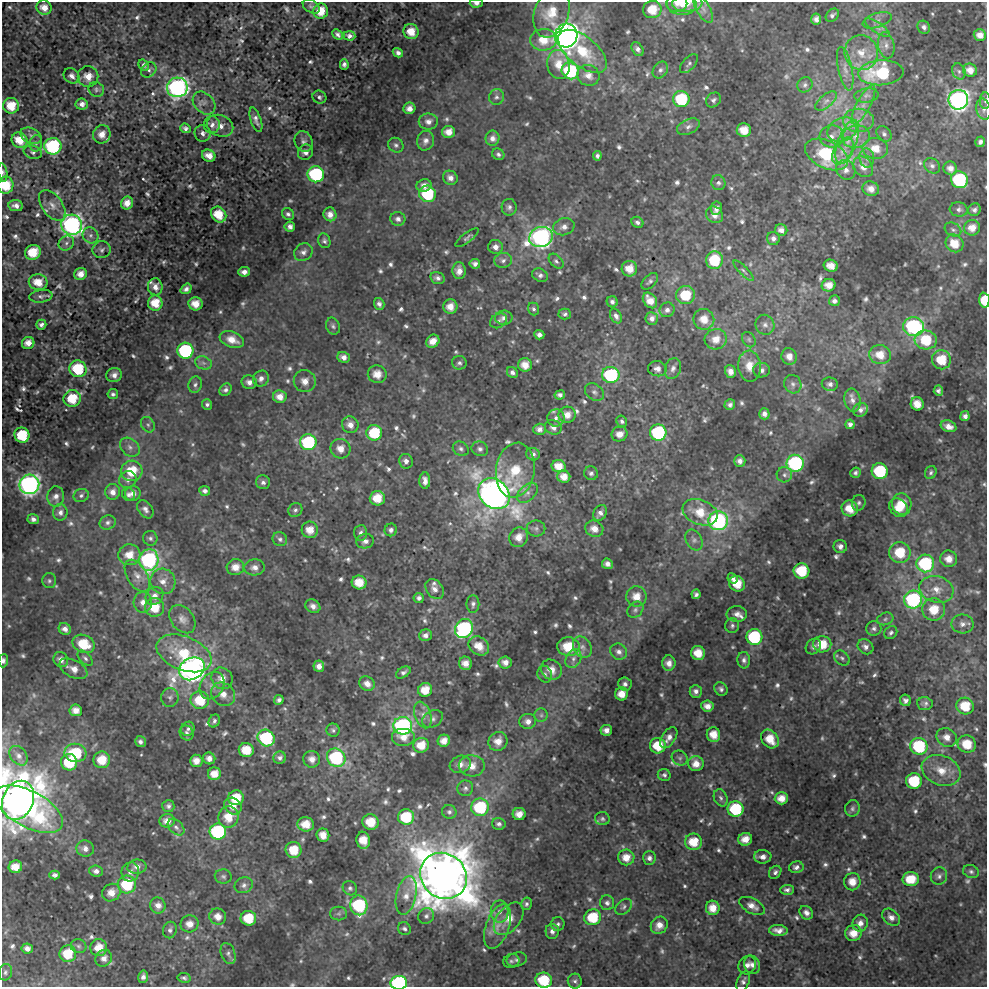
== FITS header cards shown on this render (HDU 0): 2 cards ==
NAXIS1  =                  985 / length of data axis 1
NAXIS2  =                  985 / length of data axis 2

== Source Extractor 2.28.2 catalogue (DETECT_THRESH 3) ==
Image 985 x 985 px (HDU 0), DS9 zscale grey, 1 PNG px = 1 image px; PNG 989 x 989 px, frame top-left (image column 1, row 985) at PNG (2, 2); each listed source drawn as its Kron ellipse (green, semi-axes under 4 px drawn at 4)
Background 4.78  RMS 0.67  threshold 2.02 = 3 sigma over >= 5 px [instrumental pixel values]
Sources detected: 830; of the 830, the 500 brightest by FLUX_AUTO listed and drawn (330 fainter detections omitted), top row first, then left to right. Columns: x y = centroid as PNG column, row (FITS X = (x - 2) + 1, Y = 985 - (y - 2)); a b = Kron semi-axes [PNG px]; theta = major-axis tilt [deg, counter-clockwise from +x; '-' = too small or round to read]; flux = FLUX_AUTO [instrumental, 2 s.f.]
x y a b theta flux
476 3 6 4 1 180
677 3 10 8 6 260
687 3 15 8 4 420
682 4 15 11 -3 480
311 6 9 6 -34 130
44 8 8 7 - 450
652 9 9 8 - 1000
703 9 15 6 -60 310
321 11 7 7 - 880
552 13 26 17 71 1100
832 15 7 5 43 140
816 19 5 5 - 240
877 20 15 7 18 280
924 27 7 6 - 170
877 28 15 5 -33 250
411 32 8 7 - 750
338 34 6 4 -43 160
566 35 12 11 - 40000
980 35 6 5 - 350
349 36 6 4 -4 170
543 40 13 11 5 870
886 45 13 8 -80 310
638 49 7 5 -54 160
583 51 29 14 -39 1900
398 53 5 4 - 180
861 53 17 16 - 1000
344 64 5 4 - 150
558 64 14 11 -81 840
689 64 11 6 49 140
144 65 6 5 - 130
845 69 22 7 -78 400
149 70 8 6 42 150
660 70 9 7 55 170
970 70 7 6 - 420
570 71 9 8 - 4300
959 71 8 6 -63 130
881 73 23 12 3 3800
588 75 11 10 - 450
71 76 8 7 - 270
88 76 10 10 - 540
805 85 8 7 - 150
177 87 10 10 - 17000
96 89 8 7 - 140
866 95 12 7 7 210
319 97 7 6 - 130
496 97 8 7 - 140
681 99 8 8 - 2700
713 100 8 6 46 140
958 100 10 9 - 19000
826 101 13 6 40 230
985 101 8 5 86 130
204 103 13 9 -47 310
82 104 6 5 - 230
863 105 22 7 62 500
11 106 8 7 - 980
409 108 6 5 - 300
984 109 11 7 -79 240
256 120 13 5 -71 240
858 120 15 11 -2 620
428 121 9 8 - 290
212 125 8 8 - 250
220 126 13 10 -23 480
688 127 12 7 24 230
185 128 5 4 - 150
744 130 7 7 - 710
842 130 15 11 25 690
448 132 6 6 - 460
203 133 8 8 - 200
102 134 9 8 - 410
884 134 9 6 -50 150
31 136 11 7 -25 200
832 136 12 11 - 410
856 137 14 11 13 600
492 138 7 7 - 250
19 140 8 7 - 830
426 141 10 8 75 260
303 142 11 8 -67 230
847 142 23 9 70 860
980 142 5 5 - 160
36 143 8 6 77 130
396 145 8 7 - 150
53 146 8 8 - 5800
875 149 13 10 -8 740
843 151 15 8 59 480
33 152 9 6 -16 160
306 152 8 7 - 250
498 154 6 5 - 140
827 154 23 13 -25 3800
209 156 7 6 - 450
597 156 5 4 - 140
867 158 9 7 -82 240
932 166 9 7 -40 170
863 167 11 9 -49 450
950 168 7 6 - 270
846 170 10 9 - 300
3 172 9 4 -81 140
316 174 8 8 - 4900
450 178 8 7 - 270
959 180 8 8 - 4600
718 183 7 7 - 150
6 185 8 7 - 1100
424 185 7 6 - 260
871 189 8 7 - 350
428 194 8 8 - 2700
127 203 6 6 - 400
52 205 17 10 -54 430
16 206 7 5 -7 270
509 207 8 7 - 170
716 208 7 5 82 230
959 209 9 7 -6 160
974 210 6 6 - 140
219 214 8 7 - 980
288 214 6 5 - 150
330 214 7 6 - 340
715 215 9 8 - 310
398 219 7 7 - 200
637 222 6 5 - 150
72 225 10 10 - 18000
290 227 5 5 - 230
564 227 11 8 16 300
972 228 8 7 - 520
781 230 6 6 - 270
953 230 9 6 -28 130
90 235 8 7 - 210
541 237 12 10 20 18000
467 238 14 5 37 140
773 238 6 6 - 170
324 241 7 6 - 140
66 243 8 7 - 160
954 243 9 8 - 830
495 247 7 7 - 250
102 250 9 8 - 170
33 252 8 7 - 1100
303 252 10 8 39 250
503 260 9 7 7 200
714 260 9 8 - 2000
556 261 9 6 -45 130
475 264 5 5 - 170
831 266 7 6 - 490
629 269 8 8 - 640
459 271 8 6 -87 350
743 271 13 4 -46 140
244 272 6 5 - 240
80 274 6 6 - 400
540 275 8 6 -26 160
437 278 7 6 - 190
650 281 10 6 45 130
38 282 9 8 - 730
829 285 7 6 - 440
155 287 8 7 - 310
186 289 6 4 37 190
685 295 9 9 - 1400
41 296 11 6 7 170
650 300 8 6 -53 510
984 300 7 5 -85 1400
834 301 5 5 - 160
612 302 5 5 - 160
155 303 7 7 - 960
196 304 7 6 - 570
379 304 6 5 - 180
450 307 7 7 - 500
533 309 6 5 - 130
667 310 7 7 - 190
565 314 6 5 - 130
616 316 8 5 -61 180
504 318 8 7 - 230
652 319 6 6 - 210
704 319 10 10 - 650
498 321 9 7 30 150
41 325 5 5 - 180
765 325 10 9 - 240
333 326 9 7 -68 140
914 327 10 9 - 6400
539 335 5 4 - 170
716 339 11 10 - 620
232 340 12 8 -21 640
749 340 8 6 -59 130
926 340 11 9 -5 1600
433 341 7 6 - 440
28 343 6 6 - 430
185 351 8 8 - 5000
880 355 11 9 -9 750
789 356 8 7 - 400
343 357 6 5 - 270
941 360 9 9 - 1200
203 363 9 6 -20 190
459 363 7 7 - 160
525 365 7 6 - 550
749 366 15 11 -86 720
78 369 8 8 - 2000
657 369 9 7 -14 270
673 369 11 8 74 230
762 370 8 7 - 190
730 371 6 5 - 310
512 372 6 5 - 180
377 374 9 9 - 600
114 375 8 7 - 280
611 375 8 8 - 4500
261 379 8 7 - 230
305 381 11 11 - 450
249 382 7 6 - 230
793 384 9 8 - 190
830 384 8 6 -10 160
195 385 8 6 72 150
226 390 7 5 44 140
938 391 5 4 - 140
594 392 10 7 -38 190
113 394 5 5 - 140
560 395 5 4 - 180
280 397 7 6 - 420
72 398 8 8 - 1300
852 400 11 8 -82 270
207 404 5 5 - 130
917 404 7 6 - 620
730 405 5 5 - 160
860 410 8 6 39 210
764 414 5 5 - 210
567 415 8 8 - 450
965 416 5 4 - 200
556 418 8 8 - 240
622 421 6 5 - 130
850 424 5 4 - 150
148 425 8 6 -57 140
350 425 8 8 - 350
949 426 8 5 -19 360
553 427 8 7 - 220
539 429 6 5 - 250
658 432 8 8 - 4700
374 433 8 8 - 2300
619 434 8 7 - 420
22 435 8 7 - 2000
308 442 8 8 - 4500
130 447 11 8 -42 240
340 449 10 9 - 490
461 449 8 7 - 150
480 449 8 7 - 190
533 454 7 6 - 160
406 461 7 6 - 220
740 461 6 5 - 230
795 463 8 8 - 5300
559 466 7 6 - 640
515 470 27 19 82 1800
132 471 10 10 - 1200
880 471 8 8 - 3100
591 473 7 6 - 160
856 473 5 5 - 130
931 473 7 5 65 130
784 475 7 7 - 170
564 477 6 6 - 470
128 480 9 8 - 230
425 481 8 5 -89 280
263 482 7 7 - 180
29 484 10 9 - 20000
205 491 5 5 - 160
113 492 8 7 - 310
133 493 8 7 - 310
527 493 12 7 42 290
494 494 17 14 -43 48000
81 495 7 6 - 130
129 495 7 6 - 150
56 497 10 8 85 280
377 498 7 7 - 860
859 503 8 6 75 130
902 504 11 9 -77 820
850 508 8 7 - 820
899 508 10 8 -44 700
145 509 10 7 -53 220
295 510 7 6 - 150
60 512 8 7 - 210
700 512 18 12 -21 1100
600 513 8 6 58 240
33 519 6 5 - 180
718 521 10 9 - 9200
108 522 8 7 - 160
536 528 9 8 - 170
594 529 9 8 - 440
310 530 8 8 - 610
391 530 6 6 - 170
361 533 8 6 85 170
519 537 10 9 - 530
150 538 7 7 - 140
280 539 7 6 - 150
694 540 11 8 -60 210
365 541 9 7 10 230
840 546 7 6 - 230
900 552 10 10 - 1600
129 555 11 10 - 740
949 559 8 8 - 500
149 560 11 9 84 9300
925 563 9 9 - 4300
607 564 5 5 - 220
235 567 9 8 - 520
255 567 10 8 3 320
801 571 8 7 - 1800
137 576 18 10 -59 470
733 578 5 4 - 200
49 581 7 7 - 130
163 581 13 12 - 490
359 582 7 7 - 850
737 584 8 7 - 960
435 589 11 8 -53 310
936 589 17 13 -15 750
696 594 4 4 - 130
154 596 10 8 50 330
636 596 10 10 - 580
419 598 5 5 - 140
913 600 9 9 - 6900
143 602 10 9 - 370
473 604 9 6 89 160
313 606 8 6 -31 260
155 607 9 9 - 1100
934 609 11 11 - 1100
635 610 9 7 48 160
737 614 10 8 -1 280
182 619 16 11 -51 380
885 619 8 6 19 140
962 624 11 9 -10 290
732 626 7 7 - 140
874 628 7 7 - 160
65 629 6 5 - 250
464 629 10 8 57 7300
891 633 7 6 - 130
425 635 6 5 - 210
754 637 8 8 - 3800
84 644 11 9 -23 1400
822 644 9 8 - 1100
479 646 11 9 -35 700
813 646 8 7 - 170
568 647 11 9 -7 1300
582 647 11 8 -57 280
865 647 8 7 - 230
619 652 9 8 - 240
184 653 29 17 -21 2400
698 653 7 7 - 790
85 658 9 5 -45 130
842 658 9 6 -42 140
573 659 10 7 59 240
61 660 8 7 - 290
744 660 8 6 -87 180
3 661 6 4 87 160
505 662 6 6 - 320
465 663 7 6 - 380
669 663 7 7 - 340
319 666 6 5 - 270
73 669 15 8 -27 470
192 669 13 10 29 28000
551 670 11 9 -38 520
403 672 8 5 33 150
545 674 8 7 - 160
222 678 11 10 - 450
367 684 8 7 - 360
625 684 7 6 - 180
212 686 14 11 56 430
721 689 7 6 - 150
425 690 7 6 - 740
696 691 6 6 - 210
223 694 13 11 -40 540
622 694 7 6 - 600
170 697 9 8 - 180
200 700 9 9 - 1400
279 700 5 4 - 150
905 700 6 5 - 190
925 704 8 6 -6 170
707 706 6 5 - 330
965 706 9 8 - 1200
76 710 6 6 - 410
423 715 14 8 -71 330
541 715 6 6 - 140
432 719 11 8 33 210
214 721 7 5 59 140
528 721 8 7 - 290
403 726 9 9 - 10000
188 729 7 6 - 150
333 730 6 6 - 130
606 730 6 5 - 280
186 733 8 6 -58 150
713 735 7 6 - 650
403 737 12 9 0 460
947 737 10 9 - 420
266 738 9 8 - 4000
669 738 12 7 55 310
770 739 10 8 -53 900
444 741 6 6 - 410
498 741 10 9 - 490
140 742 6 5 - 150
967 744 9 8 - 1100
421 745 8 7 - 700
658 746 8 7 - 1300
919 746 9 8 - 3400
246 750 7 7 - 1000
75 753 11 9 -8 2300
19 756 11 8 -50 250
209 758 6 6 - 300
280 758 6 6 - 170
336 758 10 8 -40 5400
680 758 8 7 - 150
312 759 8 8 - 350
102 760 8 8 - 1000
196 761 6 6 - 400
69 762 8 8 - 1900
460 764 11 8 18 310
696 764 7 7 - 440
472 766 13 10 -1 550
941 770 20 14 -22 1100
214 774 6 6 - 610
664 775 6 6 - 130
914 781 8 8 - 2100
465 788 8 7 - 150
236 798 8 7 - 1300
721 798 9 6 -66 140
781 798 6 6 - 520
18 800 20 15 67 83000
168 806 6 6 - 150
233 806 9 8 - 590
480 807 9 8 - 2900
852 808 8 7 - 150
29 809 37 18 -28 6700
735 809 8 7 - 2800
449 812 7 6 - 130
519 814 6 6 - 430
228 817 11 10 - 900
406 817 8 7 - 1900
602 819 7 6 - 130
167 821 7 6 - 400
370 822 8 7 - 990
306 824 8 7 - 760
499 824 7 6 - 150
176 827 10 6 -44 180
218 832 8 8 - 5900
323 835 7 6 - 480
745 839 7 6 - 520
363 840 8 6 -81 740
693 842 8 8 - 1100
85 849 9 8 - 290
294 850 8 8 - 1100
626 857 8 8 - 550
763 857 8 6 -1 270
649 858 6 6 - 190
15 867 7 6 - 640
137 867 9 7 9 270
796 867 7 6 - 190
96 871 7 5 -6 200
971 871 8 6 -24 140
130 872 9 9 - 260
775 872 7 5 52 150
55 875 5 4 - 140
223 876 8 7 - 130
443 876 24 22 -40 140000
939 876 8 8 - 190
911 879 8 7 - 1000
852 882 8 8 - 580
127 884 9 9 - 2500
244 885 9 8 - 200
350 888 7 6 - 140
787 890 7 5 2 170
111 893 9 8 - 540
406 895 19 10 77 590
607 903 7 7 - 170
526 904 6 5 - 130
158 905 8 7 - 310
359 905 10 8 -78 4200
752 906 14 7 -27 350
624 907 9 6 42 150
713 908 7 7 - 590
500 912 11 9 90 370
806 913 7 6 - 230
339 914 8 7 - 140
218 916 8 8 - 410
426 916 8 7 - 160
593 917 8 8 - 1600
891 917 10 7 -42 290
248 918 8 7 - 1400
509 919 19 11 50 810
860 923 8 7 - 320
189 924 9 8 - 420
558 924 7 6 - 130
659 925 9 8 - 400
498 927 23 11 70 920
404 929 7 6 - 130
170 930 8 7 - 160
778 930 9 5 -3 320
552 931 7 6 - 220
853 933 8 8 - 630
79 946 8 7 - 140
27 948 6 5 - 220
99 948 8 8 - 700
68 954 8 8 - 1200
228 954 11 7 -71 180
104 958 9 8 - 290
517 960 10 7 13 160
511 961 8 7 - 130
747 965 9 8 - 250
752 965 9 7 -68 260
5 972 8 6 76 130
143 977 6 5 - 200
184 978 7 5 -10 130
544 980 8 7 - 1800
575 981 7 7 - 140
743 981 10 6 68 160
399 983 8 7 - 9000
At the frame edge (FLAGS 8, measured only in part): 8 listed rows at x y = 476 3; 985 101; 3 172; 6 185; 984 300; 3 661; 544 980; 399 983
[330 fainter detections neither listed nor drawn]